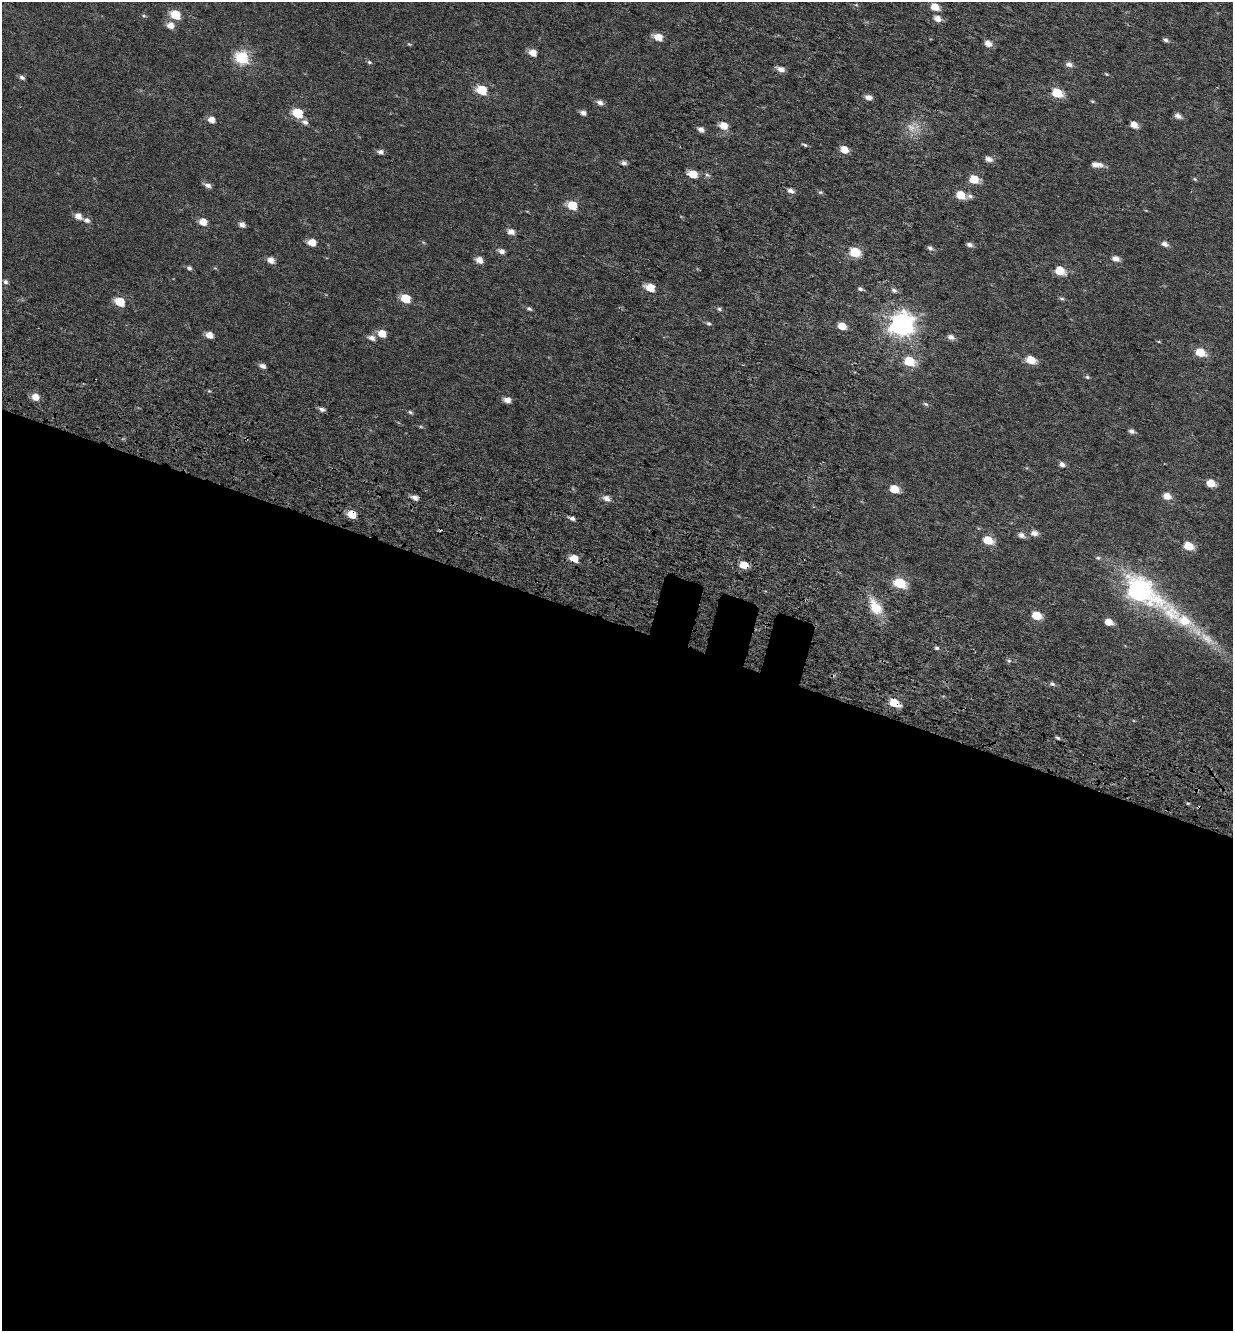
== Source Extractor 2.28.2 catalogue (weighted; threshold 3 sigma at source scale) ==
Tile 14 of 4 x 4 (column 2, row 4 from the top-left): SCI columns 1697-2927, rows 156-1484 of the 5792 x 5631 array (HDU 1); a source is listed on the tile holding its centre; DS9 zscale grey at full resolution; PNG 1235 x 1333 px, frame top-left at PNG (2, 2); no overlay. Shown black and unused: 54% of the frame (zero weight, under 4 of 7 exposures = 11% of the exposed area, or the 3 px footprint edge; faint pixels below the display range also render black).
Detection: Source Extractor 2.28.2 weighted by HDU 2 'WHT'; one run over the whole footprint, this tile lists its part. Background 0.0106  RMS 0.0051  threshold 0.0209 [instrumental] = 3 sigma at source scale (4.09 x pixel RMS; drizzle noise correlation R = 1.36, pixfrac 0.8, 0.0396/0.0396 arcsec/px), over >= 5 px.
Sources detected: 121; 1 too faint to see at this stretch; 2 cosmic-ray / hot-pixel residue — not listed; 2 inside a brighter listed object's ellipse — not listed separately; the other 116 listed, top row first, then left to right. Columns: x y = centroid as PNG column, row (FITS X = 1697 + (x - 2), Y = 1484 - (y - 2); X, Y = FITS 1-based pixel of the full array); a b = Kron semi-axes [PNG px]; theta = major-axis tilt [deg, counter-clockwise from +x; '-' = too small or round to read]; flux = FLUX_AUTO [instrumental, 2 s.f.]
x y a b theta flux
935 7 6 5 - 6.9
175 15 6 5 - 19
144 16 6 4 -2 0.62
937 19 6 5 - 4
170 25 7 6 - 4.1
658 37 6 5 - 7.7
1166 40 6 5 - 1.2
988 43 6 5 - 3.8
409 44 6 4 -43 0.51
532 53 6 5 - 5.5
242 57 6 6 - 59
369 62 6 5 - 0.73
1069 64 7 5 -14 2.2
781 69 7 5 -23 3.1
1106 74 6 3 -43 0.46
22 77 6 5 - 1.3
481 90 6 5 - 23
1057 93 6 5 - 17
869 98 6 5 - 2.9
1092 101 5 4 - 0.5
600 102 7 5 -23 2.1
298 113 6 5 - 23
583 113 6 5 - 2.1
1178 116 6 5 - 2.4
211 120 6 5 - 4.1
305 122 8 6 -27 2
1134 125 6 5 - 5
723 126 6 5 - 6.8
701 129 7 5 -29 2
805 145 7 4 -23 0.76
844 150 6 5 - 6.8
380 152 6 5 - 1.9
988 159 7 5 -17 2.7
624 163 6 5 - 1.6
1095 165 6 5 - 2.6
693 174 6 5 - 9.3
707 175 7 5 -18 1
974 179 6 5 - 13
1195 179 6 4 -45 0.53
208 185 8 5 -24 2.1
790 191 6 5 - 2.2
820 192 6 5 - 0.68
960 195 6 5 - 11
970 196 7 6 - 1.3
572 205 6 5 - 16
78 216 7 5 -34 3.7
87 220 7 5 -22 1.9
203 222 6 5 - 6.2
242 225 6 5 - 2.3
511 231 6 5 - 3.2
312 242 5 5 - 7.3
423 242 6 3 -19 0.48
1165 244 7 5 -17 2.2
969 245 7 5 -14 1.6
930 248 7 6 - 1.3
501 251 6 5 - 2.4
855 252 6 5 - 25
1116 259 7 5 -18 3
271 260 6 5 - 3.6
479 260 6 5 - 3.8
189 268 6 5 - 1.1
1060 271 6 5 - 14
5 282 6 5 - 1.2
650 287 6 5 - 11
860 289 6 5 - 1
894 290 7 5 -18 1.4
405 298 6 5 - 15
1062 299 7 4 -17 0.75
120 302 6 5 - 17
529 309 7 5 -28 0.91
719 309 5 5 - 0.91
708 323 6 5 - 0.89
902 324 8 8 - 340
842 326 6 5 - 6.8
381 333 6 5 - 7.5
209 335 6 5 - 4.6
951 337 7 6 - 2.2
372 338 7 6 - 2.5
1200 352 6 5 - 13
1031 360 6 5 - 12
909 361 6 5 - 23
262 366 7 5 -22 2
1087 377 6 5 - 0.75
209 391 5 4 - 0.49
35 397 6 5 - 5.4
507 400 6 5 - 3.6
926 404 7 5 -27 0.85
322 409 7 5 -20 1.6
410 412 6 4 -18 0.78
1131 431 5 5 - 1.8
1062 464 6 5 - 2
1211 483 6 5 - 8.6
894 489 6 5 - 9
1167 496 6 5 - 4.5
415 498 7 5 -26 2.2
606 498 7 5 -29 3
352 514 6 5 - 11
572 518 6 5 - 1.5
1034 533 7 5 -6 3.1
1021 535 7 5 -24 2.4
988 540 6 5 - 13
1189 546 6 5 - 13
574 558 6 5 - 8.1
1098 558 6 5 - 0.77
744 565 5 5 - 9.4
900 583 6 5 - 35
1140 590 17 9 -34 240
875 607 21 12 -58 11
1037 616 6 5 - 14
1184 621 60 15 -31 26
1109 622 6 5 - 6.2
937 648 6 4 -17 0.89
1009 661 5 5 - 0.8
1053 684 6 5 - 1.1
894 703 6 5 - 14
1058 738 5 4 - 0.86
Overlapping masked pixels (flux is a lower limit): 4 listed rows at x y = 352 514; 574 558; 744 565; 894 703